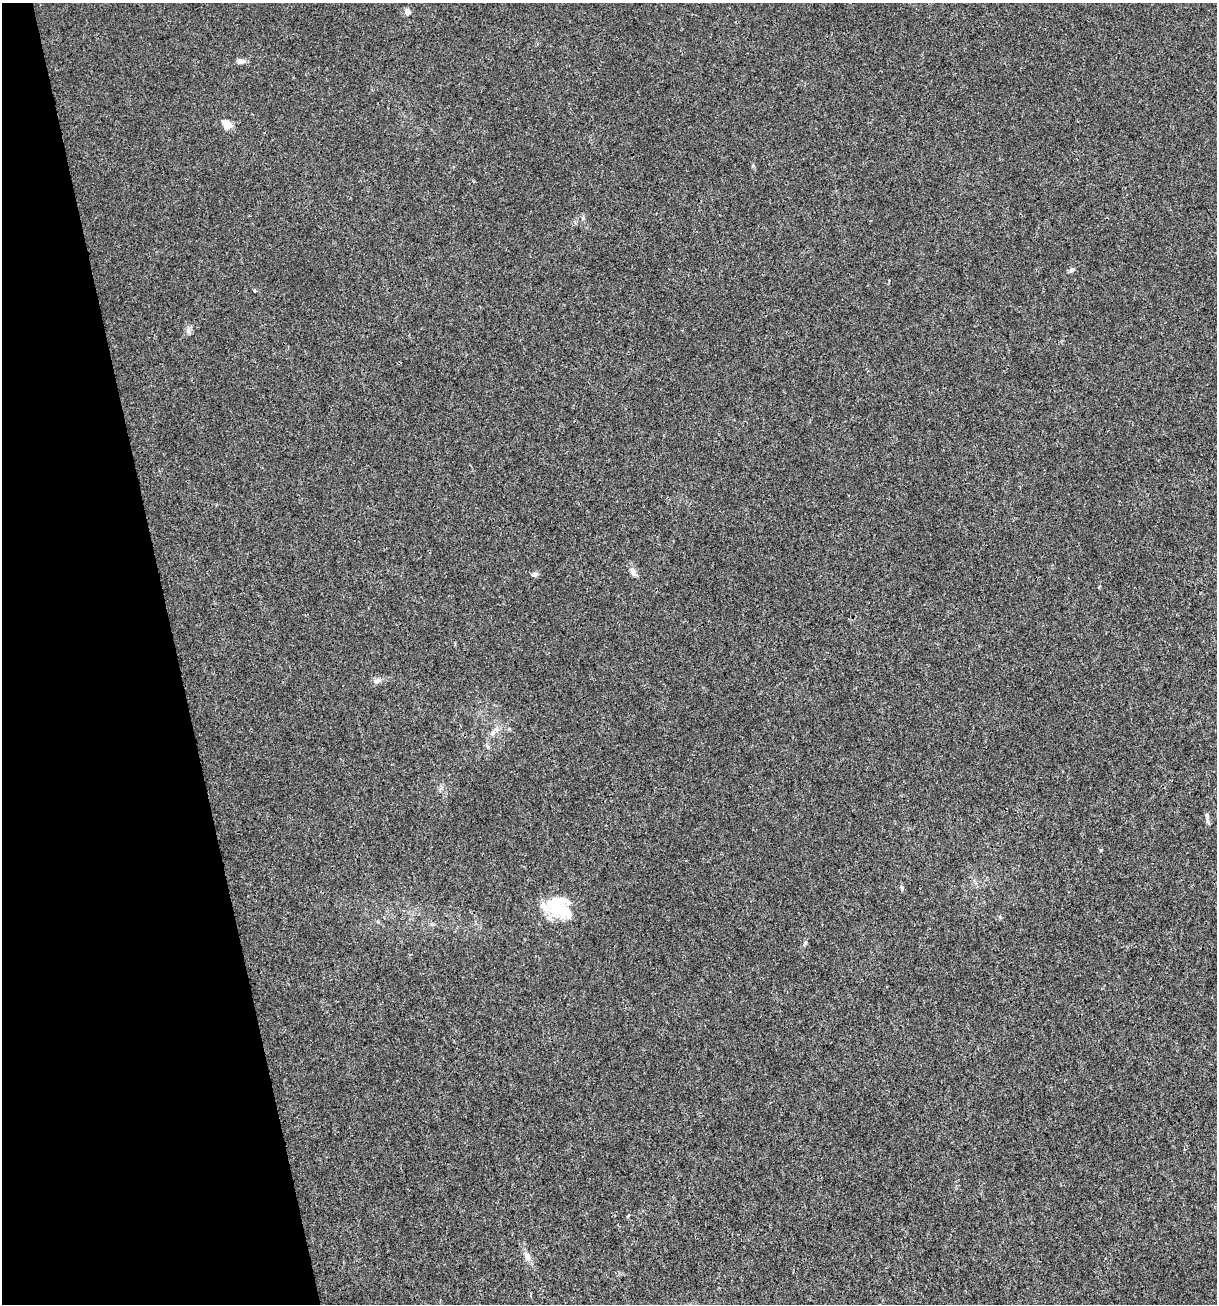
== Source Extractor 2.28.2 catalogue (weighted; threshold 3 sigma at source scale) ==
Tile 5 of 4 x 4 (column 1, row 2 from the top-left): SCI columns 102-1316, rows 2603-3904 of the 5012 x 5207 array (HDU 1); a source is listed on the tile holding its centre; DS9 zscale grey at full resolution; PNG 1219 x 1306 px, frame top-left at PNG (2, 3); no overlay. Shown black and unused: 14% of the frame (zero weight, under 3 of 4 exposures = <1% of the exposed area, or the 3 px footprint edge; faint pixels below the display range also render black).
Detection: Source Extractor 2.28.2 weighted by HDU 2 'WHT'; one run over the whole footprint, this tile lists its part. Background 0.00294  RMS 0.0027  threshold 0.0121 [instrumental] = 3 sigma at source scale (4.5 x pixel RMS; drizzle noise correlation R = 1.50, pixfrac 1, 0.0396/0.0396 arcsec/px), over >= 5 px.
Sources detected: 19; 2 inside a brighter object's white glare — not listed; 1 inside a brighter listed object's ellipse — not listed separately; the other 16 listed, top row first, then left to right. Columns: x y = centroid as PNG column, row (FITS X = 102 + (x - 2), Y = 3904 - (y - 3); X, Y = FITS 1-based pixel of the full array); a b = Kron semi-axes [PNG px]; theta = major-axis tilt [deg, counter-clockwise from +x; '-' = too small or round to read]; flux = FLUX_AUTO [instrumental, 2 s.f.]
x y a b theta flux
407 12 5 5 - 2.4
241 61 9 6 -11 1.2
227 125 6 5 - 8
583 218 6 4 -48 0.41
1072 270 7 6 - 0.72
254 291 4 3 - 0.61
188 330 6 6 - 0.7
633 573 11 7 -66 1.1
535 574 8 5 27 0.69
377 681 12 7 12 1.1
493 733 11 6 50 1.2
1207 815 7 5 -69 0.55
902 888 6 4 -71 0.39
556 911 24 21 -35 7.8
805 943 7 3 53 0.38
527 1256 10 8 -66 1.6
Unlisted compact peaks at least as high as the median listed source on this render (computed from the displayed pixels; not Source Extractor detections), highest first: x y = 1101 850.